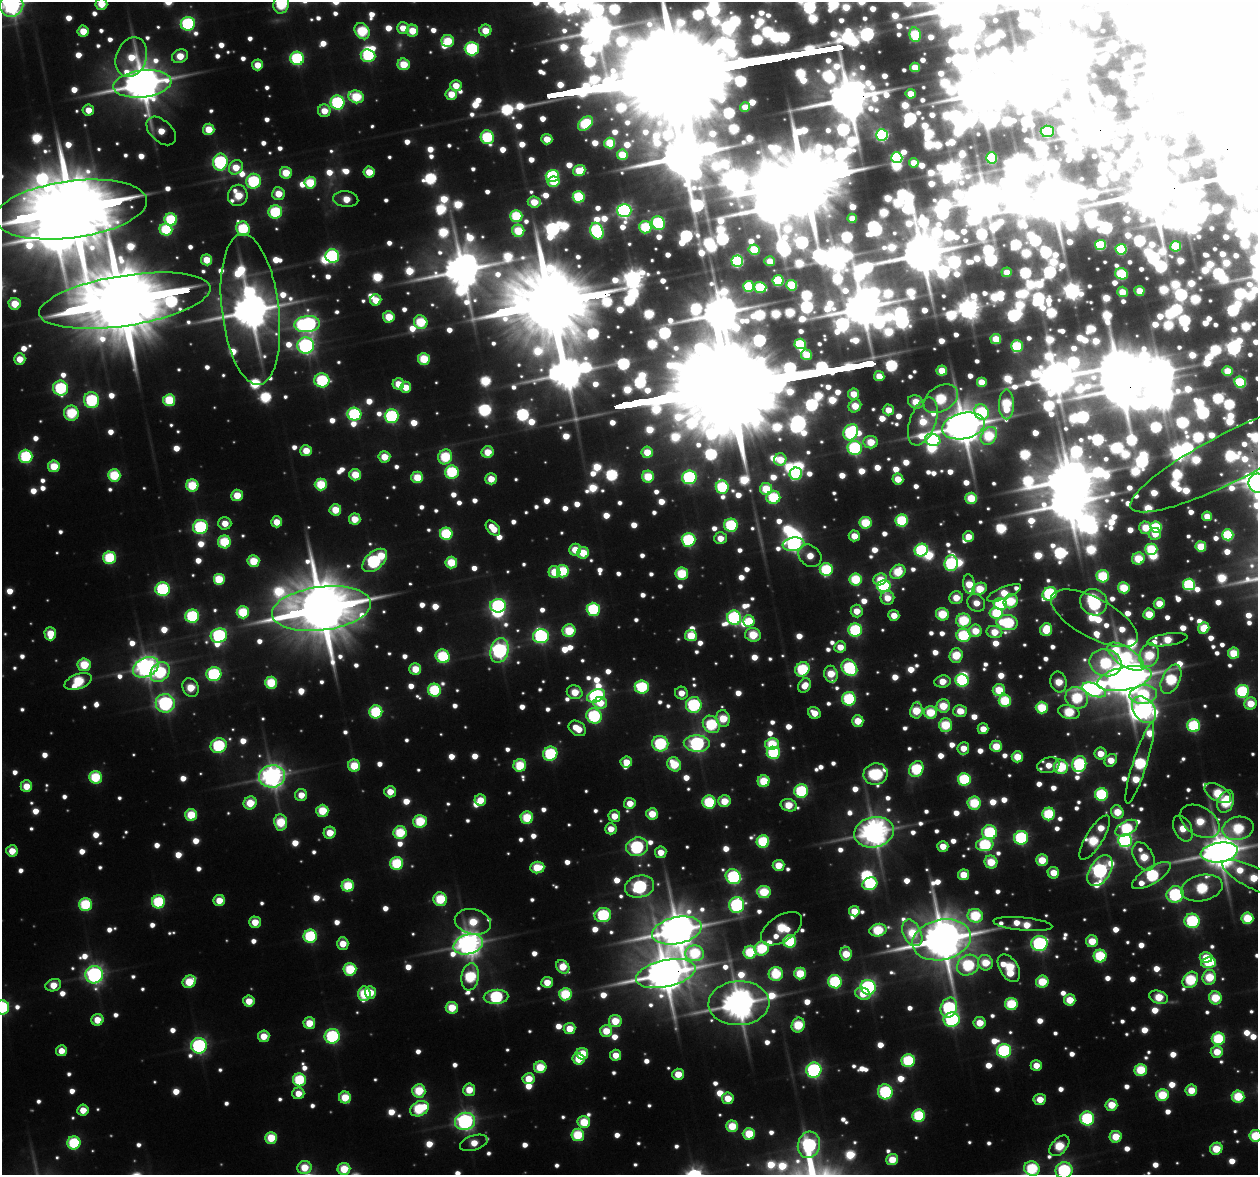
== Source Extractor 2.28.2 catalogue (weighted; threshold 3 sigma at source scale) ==
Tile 10 of 4 x 4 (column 2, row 3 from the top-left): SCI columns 1401-2656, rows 1402-2574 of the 5399 x 5357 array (HDU 1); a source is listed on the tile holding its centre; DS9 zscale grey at full resolution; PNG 1260 x 1177 px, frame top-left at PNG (2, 2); each listed source drawn as its Kron ellipse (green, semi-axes under 4 px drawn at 4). Shown black and unused: <1% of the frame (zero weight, under 3 of 6 exposures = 11% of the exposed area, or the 3 px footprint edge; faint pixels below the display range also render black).
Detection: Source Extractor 2.28.2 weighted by HDU 2 'WHT'; one run over the whole footprint, this tile lists its part. Background 0.141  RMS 0.015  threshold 0.0605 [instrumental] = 3 sigma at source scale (4.09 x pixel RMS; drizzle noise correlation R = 1.36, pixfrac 0.8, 0.05/0.05 arcsec/px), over >= 5 px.
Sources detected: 1412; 172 too faint to see at this stretch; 20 inside a brighter object's white glare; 2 long thin detections or spike segments (spike, bleed or trail) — neither listed nor drawn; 13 inside a brighter listed object's ellipse — not listed separately; of the other 1205, all 500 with FLUX_AUTO >= 117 (the completeness limit of this list) listed and drawn (705 fainter detections not listed), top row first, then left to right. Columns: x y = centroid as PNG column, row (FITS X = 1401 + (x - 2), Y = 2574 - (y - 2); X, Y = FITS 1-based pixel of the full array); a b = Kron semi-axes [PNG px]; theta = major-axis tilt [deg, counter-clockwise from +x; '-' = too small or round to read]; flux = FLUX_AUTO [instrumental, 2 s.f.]
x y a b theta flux
101 4 6 5 - 180
281 4 10 7 71 620
12 5 12 11 - 3700
188 24 7 7 - 890
403 28 6 6 - 130
485 30 6 5 - 180
83 31 5 5 - 170
362 31 9 6 -54 530
412 31 6 6 - 210
915 35 7 5 -79 410
448 41 6 6 - 310
472 49 7 7 - 830
180 56 8 6 29 170
368 56 7 6 - 620
131 57 20 15 70 230
297 58 7 6 - 830
404 64 6 6 - 240
257 65 5 5 - 140
915 67 5 4 - 160
142 84 29 13 6 17000
456 86 6 5 - 140
451 94 6 5 - 180
911 94 5 4 - 130
356 97 8 6 -18 420
337 103 7 7 - 980
745 107 5 4 - 120
88 110 6 5 - 120
324 111 6 6 - 140
585 123 8 5 42 500
209 129 5 5 - 190
161 131 17 10 -43 140
1047 131 6 5 - 580
882 135 6 5 - 940
487 137 7 6 - 620
547 139 5 5 - 150
610 143 5 5 - 280
622 155 5 5 - 210
897 158 5 5 - 780
991 158 5 5 - 460
220 162 8 7 - 1100
914 163 5 4 - 120
236 167 7 6 - 160
579 170 6 5 - 230
369 172 5 5 - 170
286 173 6 6 - 220
552 176 6 6 - 700
253 181 7 7 - 740
553 182 6 5 - 210
310 183 6 6 - 360
278 194 6 6 - 170
238 195 11 10 - 280
579 197 6 5 - 520
346 199 12 8 -5 180
534 202 6 5 - 180
71 209 77 28 7 86000
624 211 7 6 - 1700
275 212 7 6 - 630
516 216 6 6 - 460
852 218 5 4 - 120
171 219 6 6 - 540
658 223 7 6 - 920
645 227 6 6 - 460
243 229 7 6 - 600
166 230 6 6 - 490
518 231 6 6 - 310
597 231 8 6 -68 1100
1100 245 5 5 - 410
1176 246 5 5 - 320
1121 249 5 5 - 500
754 250 5 5 - 280
332 256 7 6 - 1000
207 260 5 5 - 190
737 261 6 5 - 740
770 261 5 5 - 140
1007 272 5 4 - 120
1121 274 6 5 - 480
778 281 5 5 - 440
792 285 5 5 - 320
749 286 5 5 - 430
760 287 6 5 - 400
1139 291 5 5 - 170
1122 292 5 5 - 170
376 300 6 5 - 170
125 301 86 25 9 92000
15 304 6 6 - 210
250 309 76 28 -83 18000
389 317 6 5 - 240
421 322 7 6 - 410
307 324 13 8 7 2200
996 339 5 5 - 190
800 344 5 5 - 410
306 346 8 8 - 1900
1017 346 6 6 - 470
806 355 5 5 - 210
20 359 6 5 - 140
424 359 6 6 - 340
942 371 5 5 - 170
1227 371 5 5 - 200
879 376 5 5 - 120
322 380 7 7 - 750
981 382 5 5 - 130
1240 382 6 5 - 490
398 384 6 5 - 170
406 387 5 5 - 150
61 388 7 7 - 760
854 394 5 5 - 160
941 399 18 12 32 530
92 400 8 7 - 830
169 400 6 6 - 380
916 402 8 6 -23 210
1006 404 15 7 90 490
855 406 7 6 - 190
888 410 6 5 - 130
982 412 8 7 - 560
71 413 7 7 - 520
354 414 7 6 - 850
391 416 7 7 - 940
923 422 25 13 69 370
963 426 22 13 13 17000
851 432 8 7 - 960
989 436 10 7 55 420
933 440 8 6 -19 770
871 442 7 6 - 210
855 448 7 7 - 990
306 451 6 5 - 170
488 452 6 6 - 190
647 452 6 5 - 190
26 456 7 6 - 690
1232 456 114 24 27 2800
384 457 6 5 - 180
445 457 7 7 - 520
780 460 6 6 - 190
54 466 6 6 - 250
452 472 7 6 - 620
796 474 6 6 - 620
114 475 6 6 - 450
355 475 6 5 - 230
417 477 6 5 - 250
648 477 6 6 - 300
689 477 7 6 - 1100
491 479 5 5 - 160
898 479 5 5 - 160
1257 483 9 9 - 4000
321 484 6 6 - 370
192 485 6 6 - 380
722 487 6 6 - 610
766 489 6 6 - 280
237 495 6 5 - 200
773 497 7 6 - 520
971 498 6 5 - 300
335 510 6 5 - 210
1207 516 5 4 - 130
355 519 6 5 - 180
902 520 6 6 - 590
277 522 5 5 - 150
225 523 6 6 - 130
865 523 6 6 - 370
731 525 6 6 - 690
200 527 7 7 - 940
1156 527 6 5 - 480
493 528 9 5 -49 160
1145 528 6 6 - 210
446 534 6 6 - 540
1155 534 6 6 - 130
1228 535 5 5 - 490
854 536 5 5 - 140
968 536 5 5 - 130
720 538 6 6 - 120
688 540 7 6 - 860
224 542 6 6 - 450
794 544 11 6 9 1500
1201 546 5 5 - 250
1151 549 6 5 - 400
575 550 6 5 - 180
921 550 7 6 - 780
583 553 6 5 - 220
810 556 12 10 -40 140
110 558 6 6 - 520
1138 559 6 6 - 310
375 560 14 8 41 1300
253 561 6 6 - 260
451 562 6 6 - 300
951 563 8 6 85 780
826 569 6 6 - 610
563 571 6 6 - 460
554 572 6 6 - 210
898 572 8 6 35 340
682 574 6 6 - 420
1103 576 6 6 - 510
219 579 6 6 - 300
856 579 6 6 - 440
880 579 7 5 20 160
969 584 10 6 -82 220
1189 584 6 6 - 670
884 586 6 5 - 1000
1124 588 6 5 - 310
163 589 7 7 - 930
980 589 7 6 - 260
1004 593 18 6 22 230
1049 594 7 6 - 860
887 598 7 7 - 140
956 598 7 6 - 170
1011 601 7 6 - 370
1094 602 14 13 - 1400
976 603 9 8 - 130
1159 603 5 5 - 170
1000 604 7 5 -27 640
498 606 8 6 1 1000
321 609 50 22 7 49000
593 609 6 6 - 680
857 611 6 6 - 140
243 612 6 6 - 410
996 613 7 6 - 350
942 614 6 6 - 360
1149 614 5 5 - 200
894 615 5 5 - 120
192 616 7 6 - 760
734 618 7 6 - 1100
1094 618 48 19 -28 660
963 620 7 7 - 500
749 621 6 5 - 250
1007 623 11 7 -6 740
1204 628 6 5 - 210
855 630 7 6 - 790
1046 630 6 6 - 260
569 631 6 6 - 360
975 631 6 6 - 180
994 632 8 6 -12 180
50 634 7 6 - 210
219 635 8 7 - 1100
753 635 8 6 -12 320
963 635 7 6 - 610
541 636 8 7 - 1100
691 636 6 5 - 260
1167 640 20 6 8 290
840 647 6 5 - 130
499 650 12 9 76 2100
1233 653 5 5 - 270
956 655 7 6 - 300
1149 655 12 9 66 390
443 656 7 6 - 550
1126 657 21 9 -33 770
1105 663 16 13 -13 700
84 665 6 6 - 320
146 667 13 9 27 4000
849 668 9 7 -47 880
415 669 6 6 - 200
802 669 7 6 - 610
160 672 11 8 48 690
214 674 7 7 - 940
831 674 8 7 - 220
1124 679 27 11 12 17000
1171 679 16 9 65 630
962 680 6 6 - 690
942 681 8 6 9 150
78 682 14 7 20 500
1059 682 10 8 -81 210
271 683 6 6 - 380
804 685 8 6 57 120
642 687 7 6 - 650
190 688 10 7 -64 230
434 690 6 6 - 600
999 690 6 6 - 270
1094 690 12 6 -22 1200
1243 691 6 6 - 750
575 692 8 6 -23 200
681 693 6 6 - 120
1143 695 14 9 6 630
596 696 9 6 21 1200
1077 698 11 10 - 570
849 699 7 7 - 720
1005 701 6 6 - 450
165 703 9 9 - 1700
600 703 7 6 - 140
1250 703 6 6 - 200
694 705 8 8 - 970
943 706 6 6 - 260
1042 708 6 6 - 370
916 710 8 6 81 280
1144 710 14 10 -55 2800
960 711 7 6 - 170
376 712 6 6 - 620
930 712 6 6 - 330
1069 712 11 6 -14 430
814 713 6 5 - 130
594 716 8 7 - 800
723 718 9 6 -77 240
858 721 6 5 - 190
711 724 9 7 -50 670
945 725 7 6 - 410
1194 726 6 6 - 700
577 728 9 7 -35 190
983 729 5 5 - 130
660 744 8 7 - 840
697 744 13 8 -3 1700
772 744 7 5 10 340
219 746 8 7 - 780
996 746 6 5 - 230
963 748 6 5 - 130
773 753 6 6 - 600
550 754 7 7 - 720
1100 754 6 6 - 140
1017 757 5 5 - 230
1111 760 7 5 49 140
626 762 6 5 - 150
1140 763 42 7 73 840
674 764 7 6 - 330
1079 764 8 7 - 910
520 765 6 6 - 360
1048 765 11 7 15 130
354 766 6 6 - 280
1061 767 7 7 - 510
916 769 8 6 60 650
876 774 12 11 - 1000
272 776 13 11 10 4700
95 777 6 6 - 450
964 779 6 6 - 620
764 781 6 6 - 320
26 786 6 6 - 160
801 791 7 6 - 770
390 792 6 5 - 140
1218 793 15 8 -30 380
1101 794 6 6 - 670
301 795 6 6 - 130
480 800 6 5 - 160
724 801 6 6 - 200
709 802 6 6 - 530
1226 802 12 7 68 590
250 803 7 6 - 260
630 803 6 5 - 130
974 803 6 6 - 440
789 805 8 6 -14 220
322 811 6 6 - 300
1117 812 7 6 - 210
652 814 6 5 - 200
1049 814 6 6 - 530
191 815 6 6 - 310
614 816 6 6 - 150
527 818 6 6 - 370
420 821 7 6 - 410
1200 821 21 14 -33 300
281 822 8 6 -82 370
1127 828 12 6 28 590
1238 828 16 11 12 540
611 829 6 5 - 120
1183 829 14 8 -64 180
874 832 20 15 11 7600
990 832 7 7 - 720
330 833 6 6 - 160
400 833 6 6 - 440
1021 838 7 7 - 890
1095 838 25 8 58 570
763 841 6 6 - 560
1125 841 7 6 - 1400
985 845 8 6 6 700
943 846 5 5 - 130
637 847 11 9 19 1200
12 851 6 5 - 140
661 852 6 5 - 130
1219 852 18 9 8 12000
1143 856 15 9 -62 270
1042 860 6 6 - 240
991 862 6 6 - 250
397 863 6 6 - 530
778 865 6 5 - 190
537 867 7 6 - 280
1100 871 17 10 57 2200
1053 873 6 5 - 160
963 875 5 5 - 180
1151 876 22 8 32 950
733 877 8 7 - 1000
1254 878 34 10 -26 350
870 884 7 6 - 650
348 886 6 6 - 370
639 887 15 11 12 1400
1202 888 21 13 12 630
764 892 7 6 - 380
1175 894 9 8 - 1000
440 899 7 6 - 430
219 900 6 5 - 160
158 902 6 6 - 600
85 905 6 6 - 550
737 905 8 7 - 1300
854 911 5 5 - 150
603 915 8 7 - 800
975 916 8 7 - 470
1247 918 6 6 - 340
1192 921 7 7 - 860
255 922 6 5 - 160
473 922 18 12 -13 260
1023 924 29 6 -5 280
782 929 23 12 34 500
677 930 25 13 12 17000
878 930 9 6 12 450
912 933 14 9 -64 270
310 936 6 6 - 670
942 940 30 20 12 25000
790 941 6 6 - 570
1092 941 6 6 - 210
343 943 6 5 - 150
1039 943 8 7 - 1400
468 944 15 10 17 5900
762 949 7 6 - 500
750 952 6 6 - 420
695 953 9 8 - 450
846 954 7 6 - 220
1100 956 6 6 - 520
1206 957 6 5 - 180
985 963 8 7 - 220
1208 963 7 5 7 310
968 965 12 9 36 650
563 967 7 6 - 200
1009 968 15 9 -58 530
350 969 6 6 - 440
666 973 30 13 13 19000
800 973 6 6 - 280
776 974 7 7 - 440
94 975 9 8 - 2200
470 977 14 8 81 600
1209 977 7 7 - 320
1190 980 9 7 50 570
189 982 7 6 - 290
547 982 5 5 - 150
835 982 7 6 - 750
1042 982 6 6 - 310
53 985 8 6 18 140
868 987 7 7 - 1600
370 993 6 5 - 150
364 994 7 6 - 420
565 994 6 6 - 480
863 994 8 6 -23 160
496 997 12 7 4 990
1159 997 10 6 -19 260
1215 998 7 6 - 320
1070 1000 6 5 - 200
249 1001 5 5 - 150
739 1003 30 22 2 11000
1011 1004 6 6 - 450
2 1007 7 7 - 740
452 1008 6 6 - 250
949 1008 10 8 70 1100
97 1020 6 5 - 160
952 1020 8 7 - 1100
615 1021 6 6 - 230
309 1023 6 6 - 200
980 1023 6 5 - 170
798 1025 7 6 - 400
569 1029 6 5 - 170
606 1031 6 6 - 180
264 1036 6 5 - 160
332 1036 7 7 - 960
1218 1039 6 6 - 540
199 1046 8 7 - 1400
61 1051 5 5 - 120
1004 1051 7 7 - 1000
1217 1052 6 5 - 180
582 1054 6 5 - 220
616 1055 5 5 - 130
579 1059 6 5 - 210
908 1061 6 6 - 610
1036 1065 5 5 - 120
540 1067 6 6 - 290
814 1070 7 7 - 1400
1141 1070 6 6 - 360
678 1074 6 5 - 160
529 1079 6 5 - 180
299 1080 6 6 - 530
469 1090 6 6 - 180
1191 1090 6 5 - 180
419 1091 6 6 - 320
885 1092 7 7 - 860
298 1093 6 6 - 120
1162 1095 6 6 - 350
1238 1096 6 6 - 360
345 1097 6 6 - 240
728 1098 6 5 - 160
1040 1099 6 5 - 140
1111 1105 6 6 - 210
419 1109 10 7 26 560
83 1110 5 5 - 130
919 1116 6 6 - 550
1087 1118 7 7 - 860
465 1121 10 8 15 2300
584 1122 6 6 - 270
732 1126 6 6 - 270
749 1134 6 6 - 300
578 1135 6 6 - 400
1255 1136 6 6 - 370
1116 1137 6 6 - 230
271 1138 6 6 - 270
74 1143 6 6 - 560
474 1143 14 7 17 150
809 1145 13 11 76 1500
1059 1146 12 7 47 340
1216 1149 6 6 - 240
892 1160 6 5 - 200
304 1167 7 6 - 200
344 1169 6 6 - 260
1032 1169 8 7 - 630
1064 1170 8 8 - 1100
Overlapping masked pixels (flux is a lower limit): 3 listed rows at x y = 1232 456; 666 973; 739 1003
Isophote crosses this tile's border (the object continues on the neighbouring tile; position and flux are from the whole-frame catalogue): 14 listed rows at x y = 101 4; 281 4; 12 5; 71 209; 125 301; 1232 456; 1257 483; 1219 852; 1254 878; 2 1007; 1255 1136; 344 1169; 1032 1169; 1064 1170